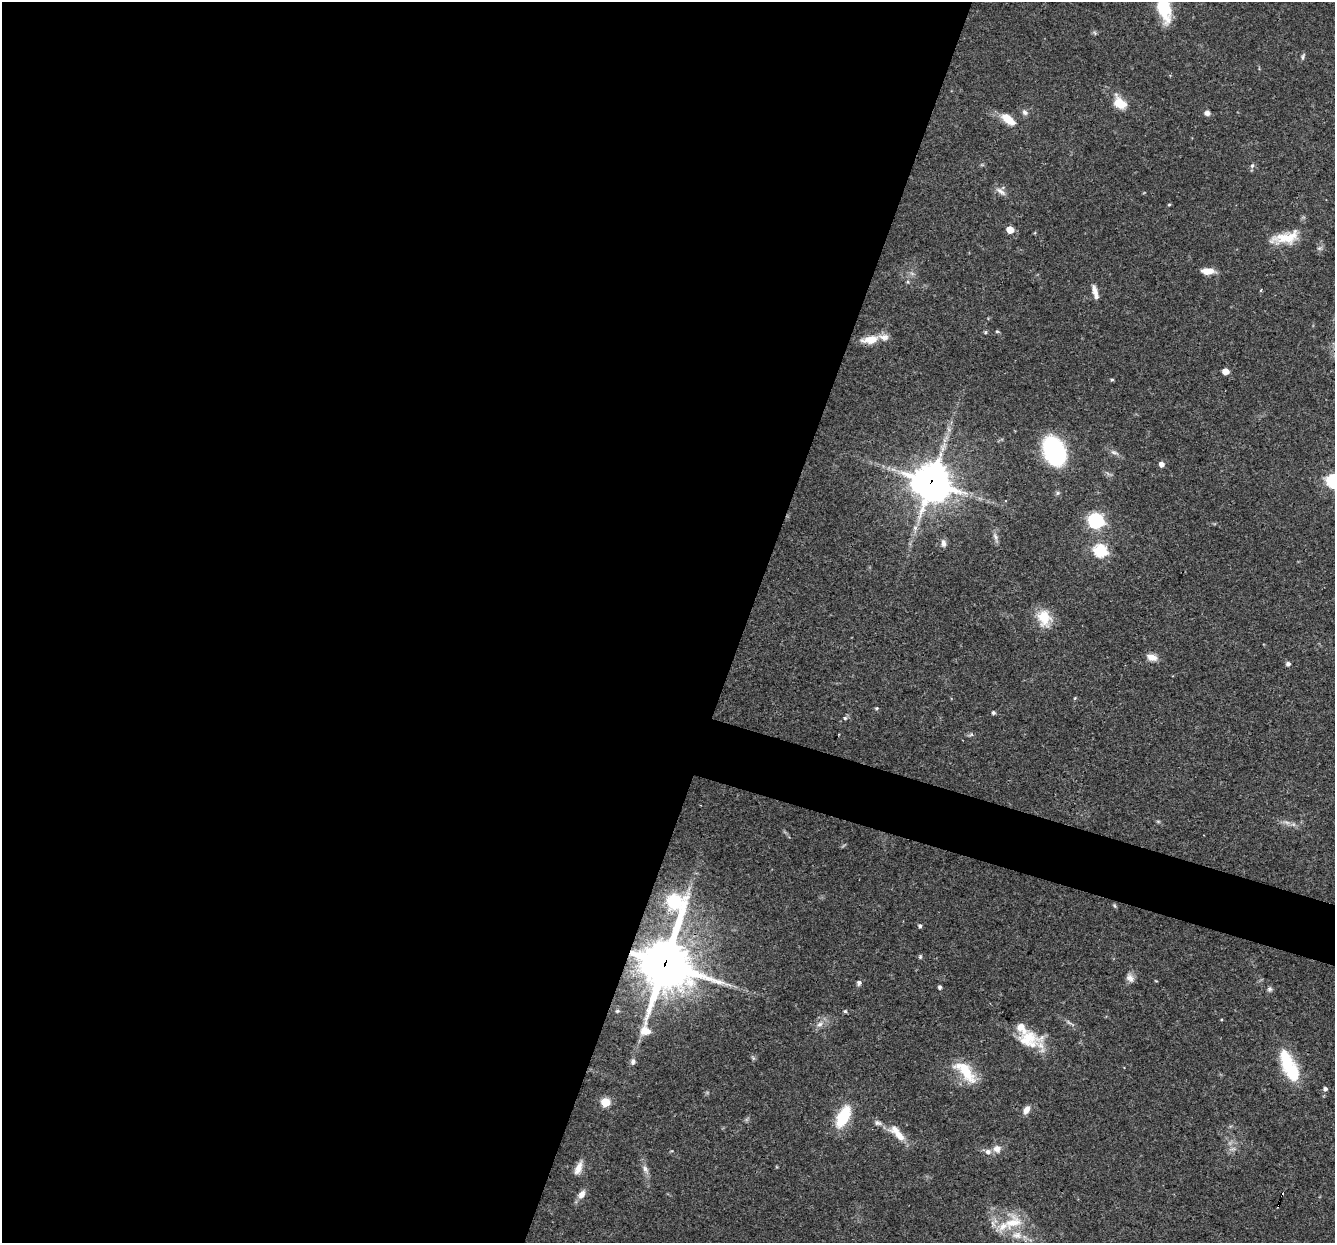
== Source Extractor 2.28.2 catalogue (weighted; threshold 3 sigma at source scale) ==
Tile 5 of 4 x 4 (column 1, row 2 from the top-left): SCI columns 1-1333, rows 2739-3979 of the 5331 x 5348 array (HDU 1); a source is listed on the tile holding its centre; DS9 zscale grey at full resolution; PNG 1337 x 1245 px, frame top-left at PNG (2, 2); no overlay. Shown black and unused: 58% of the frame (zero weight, under 3 of 4 exposures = <1% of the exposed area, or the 3 px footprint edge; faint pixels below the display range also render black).
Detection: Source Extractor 2.28.2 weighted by HDU 2 'WHT'; one run over the whole footprint, this tile lists its part. Background 0.0576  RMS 0.0032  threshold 0.0146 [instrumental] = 3 sigma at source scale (4.5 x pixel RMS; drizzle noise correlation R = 1.50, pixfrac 1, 0.05/0.05 arcsec/px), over >= 5 px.
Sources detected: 71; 1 too faint to see at this stretch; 1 inside a brighter object's white glare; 1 cosmic-ray / hot-pixel residue — not listed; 6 inside a brighter listed object's ellipse — not listed separately; the other 62 listed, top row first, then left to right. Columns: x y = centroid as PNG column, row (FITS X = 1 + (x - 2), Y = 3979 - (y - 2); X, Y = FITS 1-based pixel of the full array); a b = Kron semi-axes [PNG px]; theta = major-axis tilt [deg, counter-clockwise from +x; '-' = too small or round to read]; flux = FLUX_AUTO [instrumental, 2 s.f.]
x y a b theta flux
1164 8 31 13 -78 12
1303 57 10 3 69 0.61
1120 103 19 12 -46 5.4
1025 112 8 6 -45 1.1
1207 113 7 6 - 1.2
1008 119 17 8 -37 5.4
1252 166 7 5 68 0.71
1000 191 17 6 -36 1.6
1169 204 5 3 - 0.33
1010 230 5 5 - 5.9
1286 237 36 13 10 8
1208 271 12 6 1 4.1
1261 290 3 3 - 0.47
1095 292 18 6 -76 2.2
997 331 5 4 - 0.4
870 340 20 9 7 5.4
1225 371 5 5 - 4.2
1112 380 5 3 - 0.37
1054 451 20 13 -67 54
1114 452 10 5 -24 1.1
1161 464 5 5 - 2.1
1333 481 6 6 - 54
931 482 13 12 - 770
1096 521 7 6 - 86
915 528 6 6 - 0.99
995 537 10 5 -63 1.1
943 543 10 6 -85 1.3
1100 551 6 6 - 41
1044 618 21 16 -72 7.4
1152 657 14 8 -15 2.4
1288 664 5 5 - 1.1
1075 698 6 3 71 0.29
877 708 5 4 - 0.43
993 712 4 4 - 0.67
845 718 5 5 - 0.65
971 735 7 4 19 0.52
1115 906 7 3 -71 0.43
920 926 5 4 - 0.68
920 957 6 5 - 0.47
665 963 28 17 78 1400
1130 978 12 9 -56 1.7
859 983 6 5 - 0.95
940 987 4 4 - 0.76
1269 989 7 6 - 0.73
617 1011 5 4 - 0.55
845 1011 5 4 - 0.49
820 1024 9 6 30 1.5
1028 1039 35 20 -15 11
633 1061 8 6 89 1.1
1293 1071 25 19 -52 12
966 1072 34 14 -47 10
1325 1089 4 4 - 0.91
605 1102 5 5 - 14
1026 1110 10 6 61 2
843 1117 24 11 63 14
877 1123 10 6 -19 1.1
899 1135 25 10 -36 4.7
997 1149 10 9 - 2.2
578 1168 19 8 67 2.7
645 1169 13 6 -63 1.7
582 1194 12 7 56 2.3
1013 1223 30 19 24 10
Overlapping masked pixels (flux is a lower limit): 3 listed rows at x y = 1054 451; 931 482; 665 963
Isophote crosses this tile's border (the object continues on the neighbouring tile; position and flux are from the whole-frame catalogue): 2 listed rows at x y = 1164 8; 1333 481